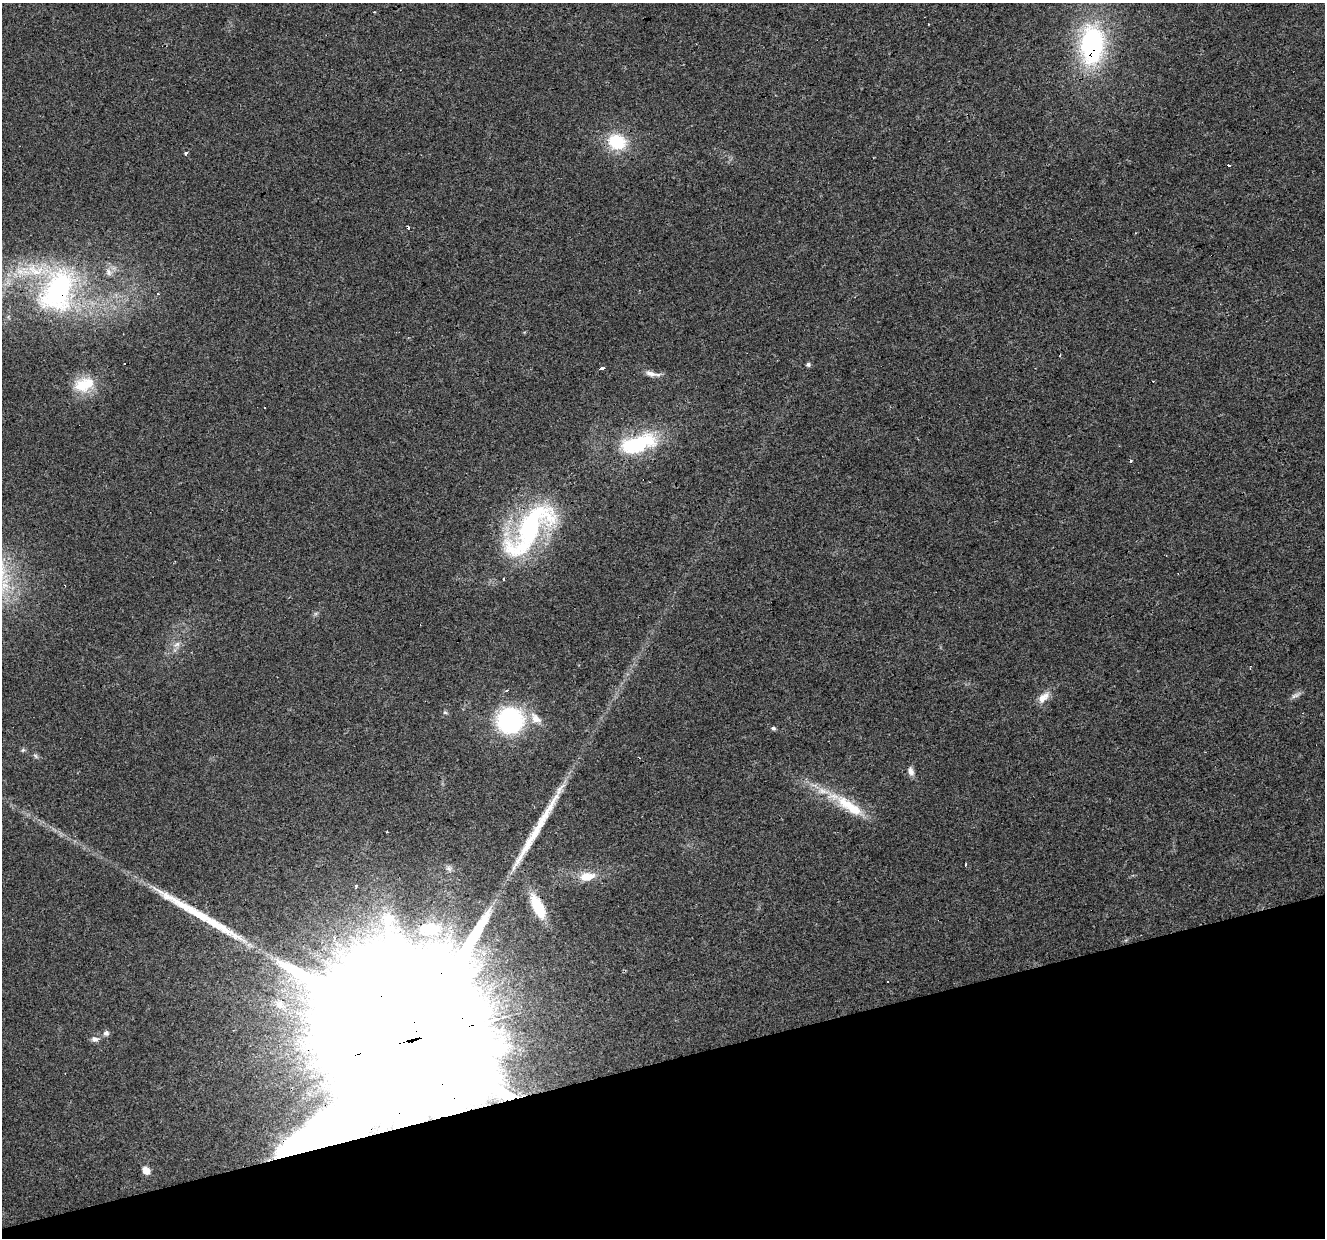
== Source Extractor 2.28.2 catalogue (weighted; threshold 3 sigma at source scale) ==
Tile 14 of 4 x 4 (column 2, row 4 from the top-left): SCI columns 1324-2646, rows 104-1339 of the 5293 x 5105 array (HDU 1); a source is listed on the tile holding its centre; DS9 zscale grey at full resolution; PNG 1327 x 1240 px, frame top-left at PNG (2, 3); no overlay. Shown black and unused: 14% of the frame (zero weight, under 3 of 4 exposures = <1% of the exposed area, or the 3 px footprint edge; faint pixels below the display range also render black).
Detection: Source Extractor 2.28.2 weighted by HDU 2 'WHT'; one run over the whole footprint, this tile lists its part. Background 0.0222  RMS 0.0032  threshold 0.0146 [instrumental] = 3 sigma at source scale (4.5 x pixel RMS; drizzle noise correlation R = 1.50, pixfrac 1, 0.0396/0.0396 arcsec/px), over >= 5 px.
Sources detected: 51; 1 inside a brighter object's white glare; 10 cosmic-ray / hot-pixel residue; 3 long thin detections or spike segments (spike, bleed or trail) — not listed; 2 inside a brighter listed object's ellipse — not listed separately; the other 35 listed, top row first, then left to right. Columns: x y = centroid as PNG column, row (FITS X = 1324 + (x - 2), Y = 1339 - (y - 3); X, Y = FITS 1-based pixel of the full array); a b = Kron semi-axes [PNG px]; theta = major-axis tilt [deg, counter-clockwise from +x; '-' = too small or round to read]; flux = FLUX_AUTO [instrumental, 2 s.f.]
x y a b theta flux
1092 45 45 27 88 48
617 142 18 15 -23 14
185 153 3 3 - 4.4
108 272 10 7 -75 1.6
57 291 55 36 64 60
808 364 6 5 - 0.7
602 368 4 3 - 2.5
652 374 22 6 -10 2.2
84 385 31 18 16 9.7
638 444 44 19 17 27
529 530 91 32 50 57
177 644 9 6 29 1.3
506 690 3 3 - 0.58
1296 695 15 5 27 1.3
1043 697 19 10 41 3.2
445 712 6 4 -2 0.48
535 718 20 11 -50 4.2
510 721 24 22 7 41
773 728 6 5 - 0.63
23 750 6 4 44 0.49
35 756 7 4 -45 0.6
911 771 12 7 -68 1.7
848 805 60 13 -32 14
965 864 3 3 - 0.88
587 876 21 11 9 5.3
356 886 3 3 - 0.64
538 906 26 11 -64 13
390 917 13 9 -15 2.4
430 929 20 11 0 15
279 1004 15 12 -36 4.3
106 1033 8 8 - 1
95 1039 11 6 -3 1.3
413 1040 87 31 13 73000
311 1139 32 18 38 22
146 1170 9 7 -49 2.5
Overlapping masked pixels (flux is a lower limit): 6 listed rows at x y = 1092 45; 57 291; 529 530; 538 906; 413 1040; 311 1139